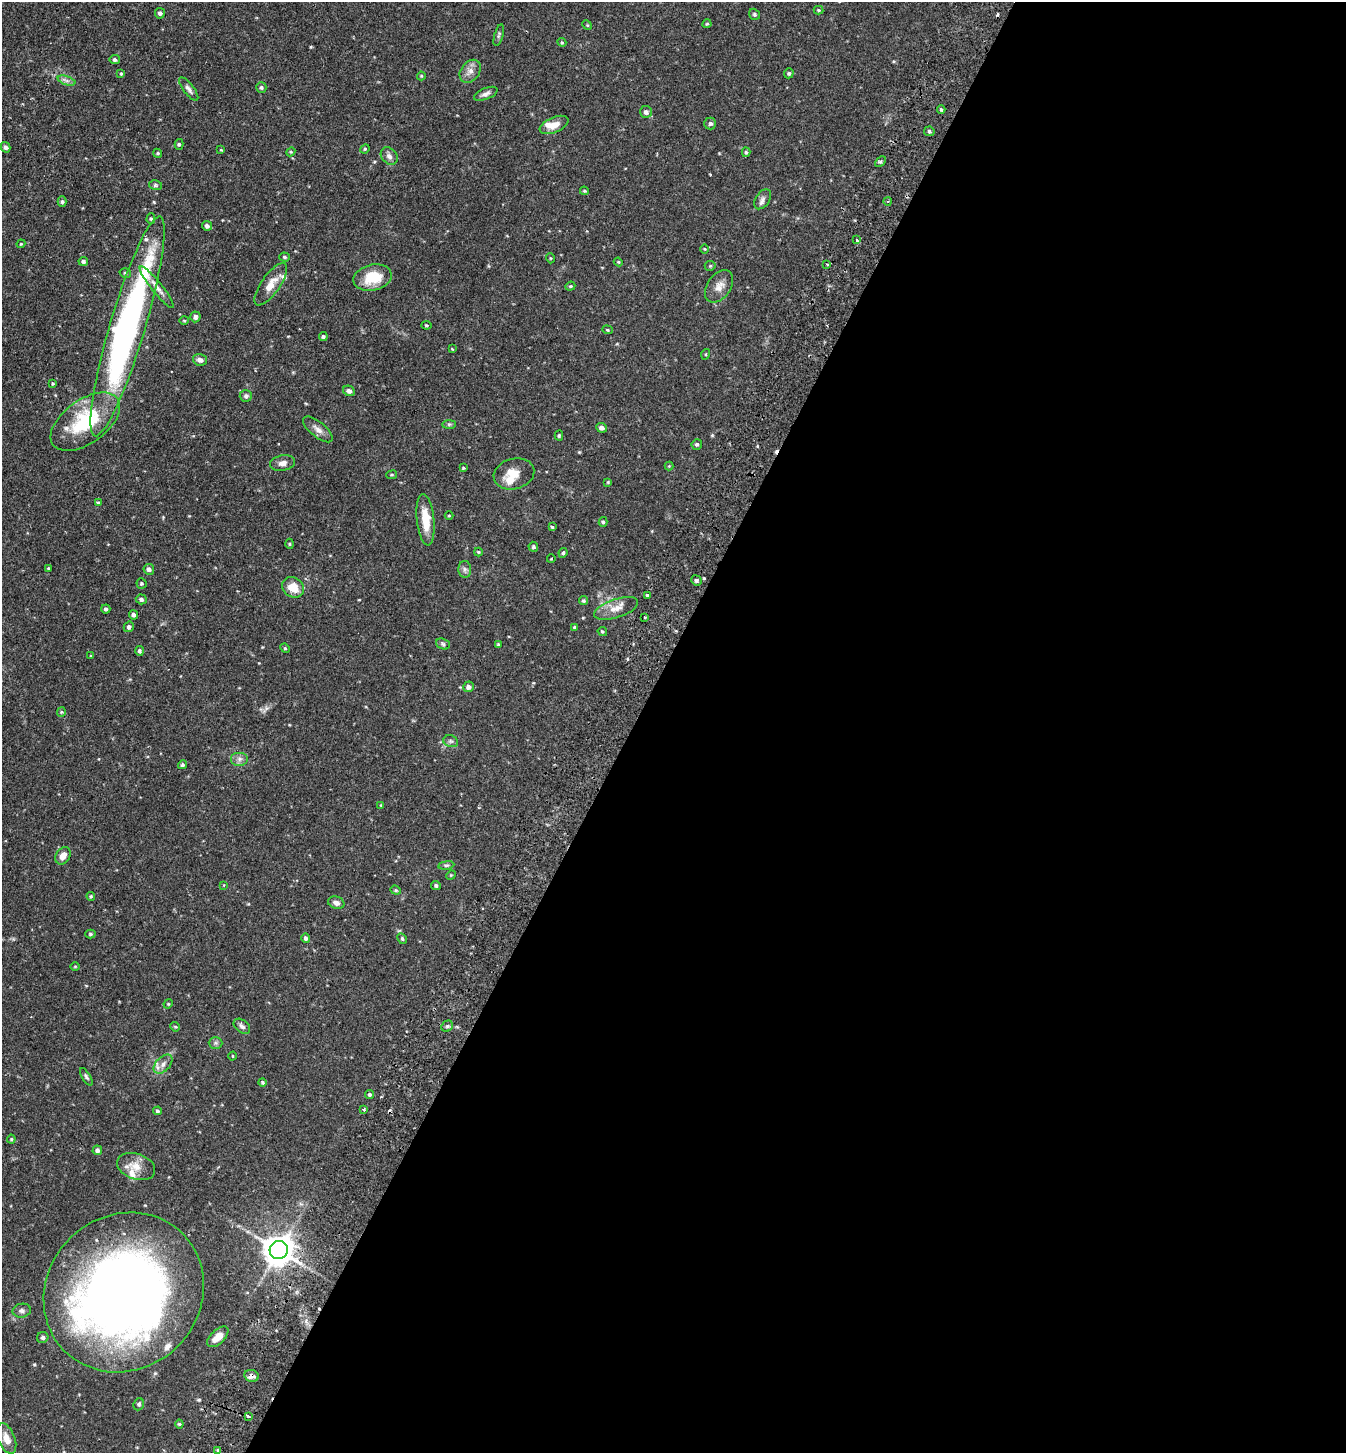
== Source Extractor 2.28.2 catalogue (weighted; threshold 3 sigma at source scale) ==
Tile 12 of 4 x 4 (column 4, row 3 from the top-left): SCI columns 4233-5576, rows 1484-2934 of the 5914 x 5870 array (HDU 1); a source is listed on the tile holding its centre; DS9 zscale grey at full resolution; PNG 1348 x 1455 px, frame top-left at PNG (2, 2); each listed source drawn as its Kron ellipse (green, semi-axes under 4 px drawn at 4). Shown black and unused: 53% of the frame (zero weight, under 2 of 3 exposures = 3% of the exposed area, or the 3 px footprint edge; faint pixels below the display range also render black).
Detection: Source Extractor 2.28.2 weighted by HDU 2 'WHT'; one run over the whole footprint, this tile lists its part. Background 0.114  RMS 0.0066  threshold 0.0297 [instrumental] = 3 sigma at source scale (4.5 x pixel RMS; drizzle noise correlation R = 1.50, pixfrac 1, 0.05/0.05 arcsec/px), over >= 5 px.
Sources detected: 162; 1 inside a brighter object's white glare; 5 cosmic-ray / hot-pixel residue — neither listed nor drawn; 5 inside a brighter listed object's ellipse — not listed separately; the other 151 listed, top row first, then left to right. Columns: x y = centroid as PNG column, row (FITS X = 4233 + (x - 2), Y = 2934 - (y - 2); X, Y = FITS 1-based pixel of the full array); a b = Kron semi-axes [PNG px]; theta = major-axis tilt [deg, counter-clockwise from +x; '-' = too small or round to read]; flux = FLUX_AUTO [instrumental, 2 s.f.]
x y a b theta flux
819 10 5 4 - 0.7
160 13 5 5 - 1.4
754 14 6 5 - 1.2
707 24 4 4 - 0.7
587 25 5 4 - 0.62
499 35 11 4 74 1.3
562 42 4 4 - 0.75
115 60 5 4 - 1.3
470 71 13 9 51 4.3
789 73 5 4 - 0.93
121 74 4 3 - 0.65
421 76 4 4 - 0.64
66 81 9 4 -19 1.9
261 87 5 5 - 1.1
189 89 14 5 -53 2.3
486 94 12 5 22 2.4
941 109 4 4 - 0.82
646 112 6 6 - 2.1
710 123 6 6 - 1.4
554 125 15 7 22 6.2
929 131 5 5 - 1.1
179 144 5 4 - 0.83
6 147 5 4 - 1.9
365 149 5 4 - 0.65
221 150 3 3 - 0.84
291 152 4 4 - 0.69
746 152 5 4 - 0.91
158 153 5 4 - 0.82
389 156 9 7 -47 2.6
880 161 6 4 45 1.1
155 185 6 5 - 1.1
584 191 4 3 - 0.69
763 199 11 7 56 2.4
888 201 4 3 - 0.63
62 202 5 4 - 1.2
151 219 5 4 - 0.82
207 226 5 5 - 1.8
856 239 3 3 - 0.79
21 244 4 3 - 0.6
705 249 5 3 - 0.54
285 257 5 4 - 0.98
550 258 5 3 - 0.57
83 261 5 4 - 1.3
618 262 4 4 - 0.58
827 264 3 2 - 0.93
710 266 5 5 - 0.83
125 273 6 4 -16 1
373 278 19 13 13 18
271 284 25 9 55 7.6
570 286 5 4 - 0.73
719 286 18 11 55 5.6
157 287 26 5 -51 4.7
195 317 5 5 - 2.3
184 321 5 3 - 0.64
426 325 5 3 - 0.66
127 326 114 17 73 240
607 330 5 4 - 0.69
323 337 4 4 - 0.96
452 349 4 2 - 0.49
706 354 5 3 - 0.61
200 360 7 5 -17 2.7
53 384 3 3 - 0.66
349 391 6 5 - 1.9
246 396 6 5 - 1.5
85 422 40 22 36 43
449 424 7 4 0 1.1
601 428 5 5 - 2.4
318 429 18 7 -39 3.9
559 435 5 4 - 0.94
697 444 5 5 - 1.2
282 463 13 7 11 3.3
669 466 4 4 - 0.53
463 468 4 4 - 0.75
514 474 21 15 15 9.4
392 475 5 3 - 0.64
608 482 4 4 - 0.62
98 502 4 3 - 0.67
449 516 4 3 - 0.52
426 520 26 8 -84 12
603 522 5 4 - 0.96
552 527 3 3 - 0.86
290 544 5 3 - 0.69
533 547 5 4 - 1.1
478 552 4 4 - 0.65
563 553 5 4 - 1.3
551 559 4 3 - 0.56
48 568 3 2 - 0.63
149 569 5 5 - 2.1
465 569 8 6 -88 1.9
696 580 5 5 - 1.3
141 583 5 5 - 0.91
293 587 11 9 -31 9.8
647 595 4 4 - 0.89
141 599 5 5 - 1.3
584 601 4 4 - 0.91
616 608 23 9 18 7
106 609 4 4 - 1.2
133 615 4 4 - 1.8
645 617 3 3 - 1
129 627 5 5 - 1.6
575 627 4 3 - 1
602 632 5 3 - 0.73
443 644 7 5 -21 1.4
498 644 3 3 - 0.59
285 648 5 4 - 0.78
139 651 5 4 - 1.3
91 656 4 3 - 0.52
468 687 5 5 - 2.7
61 712 5 4 - 0.66
451 741 7 5 -20 1.3
239 759 9 7 0 2.6
182 765 4 4 - 1.1
381 805 4 4 - 0.49
63 856 9 7 59 4.5
446 865 8 4 8 1.1
451 875 5 4 - 0.61
224 885 3 3 - 0.72
436 886 5 4 - 1.1
396 890 5 4 - 0.81
91 896 4 4 - 0.67
336 903 8 6 -17 2.5
90 934 5 4 - 0.82
306 938 5 4 - 1.7
402 939 6 4 -62 0.9
75 966 5 3 - 0.58
168 1004 5 4 - 0.56
242 1026 9 6 -39 1.9
447 1026 6 5 - 1.1
175 1027 5 4 - 0.67
215 1043 7 6 - 1.4
233 1056 4 3 - 0.56
163 1064 11 7 47 3.5
86 1077 10 4 -59 1.2
263 1082 4 4 - 0.83
370 1094 5 4 - 1.3
364 1110 3 3 - 0.87
158 1111 4 4 - 1.2
11 1139 4 4 - 0.71
97 1150 5 5 - 1.8
136 1167 19 12 -19 8.5
279 1250 9 9 - 880
124 1292 83 76 44 580
22 1311 9 7 10 2
218 1337 13 7 43 6.1
43 1338 6 5 - 1.6
251 1376 7 6 - 3
139 1404 6 5 - 1.1
248 1416 4 3 - 2.4
179 1424 4 4 - 0.72
6 1438 16 8 -68 6.1
217 1450 3 3 - 0.92
Overlapping masked pixels (flux is a lower limit): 3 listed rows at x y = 279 1250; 124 1292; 251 1376
Isophote crosses this tile's border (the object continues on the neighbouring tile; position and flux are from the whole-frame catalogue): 1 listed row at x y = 124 1292